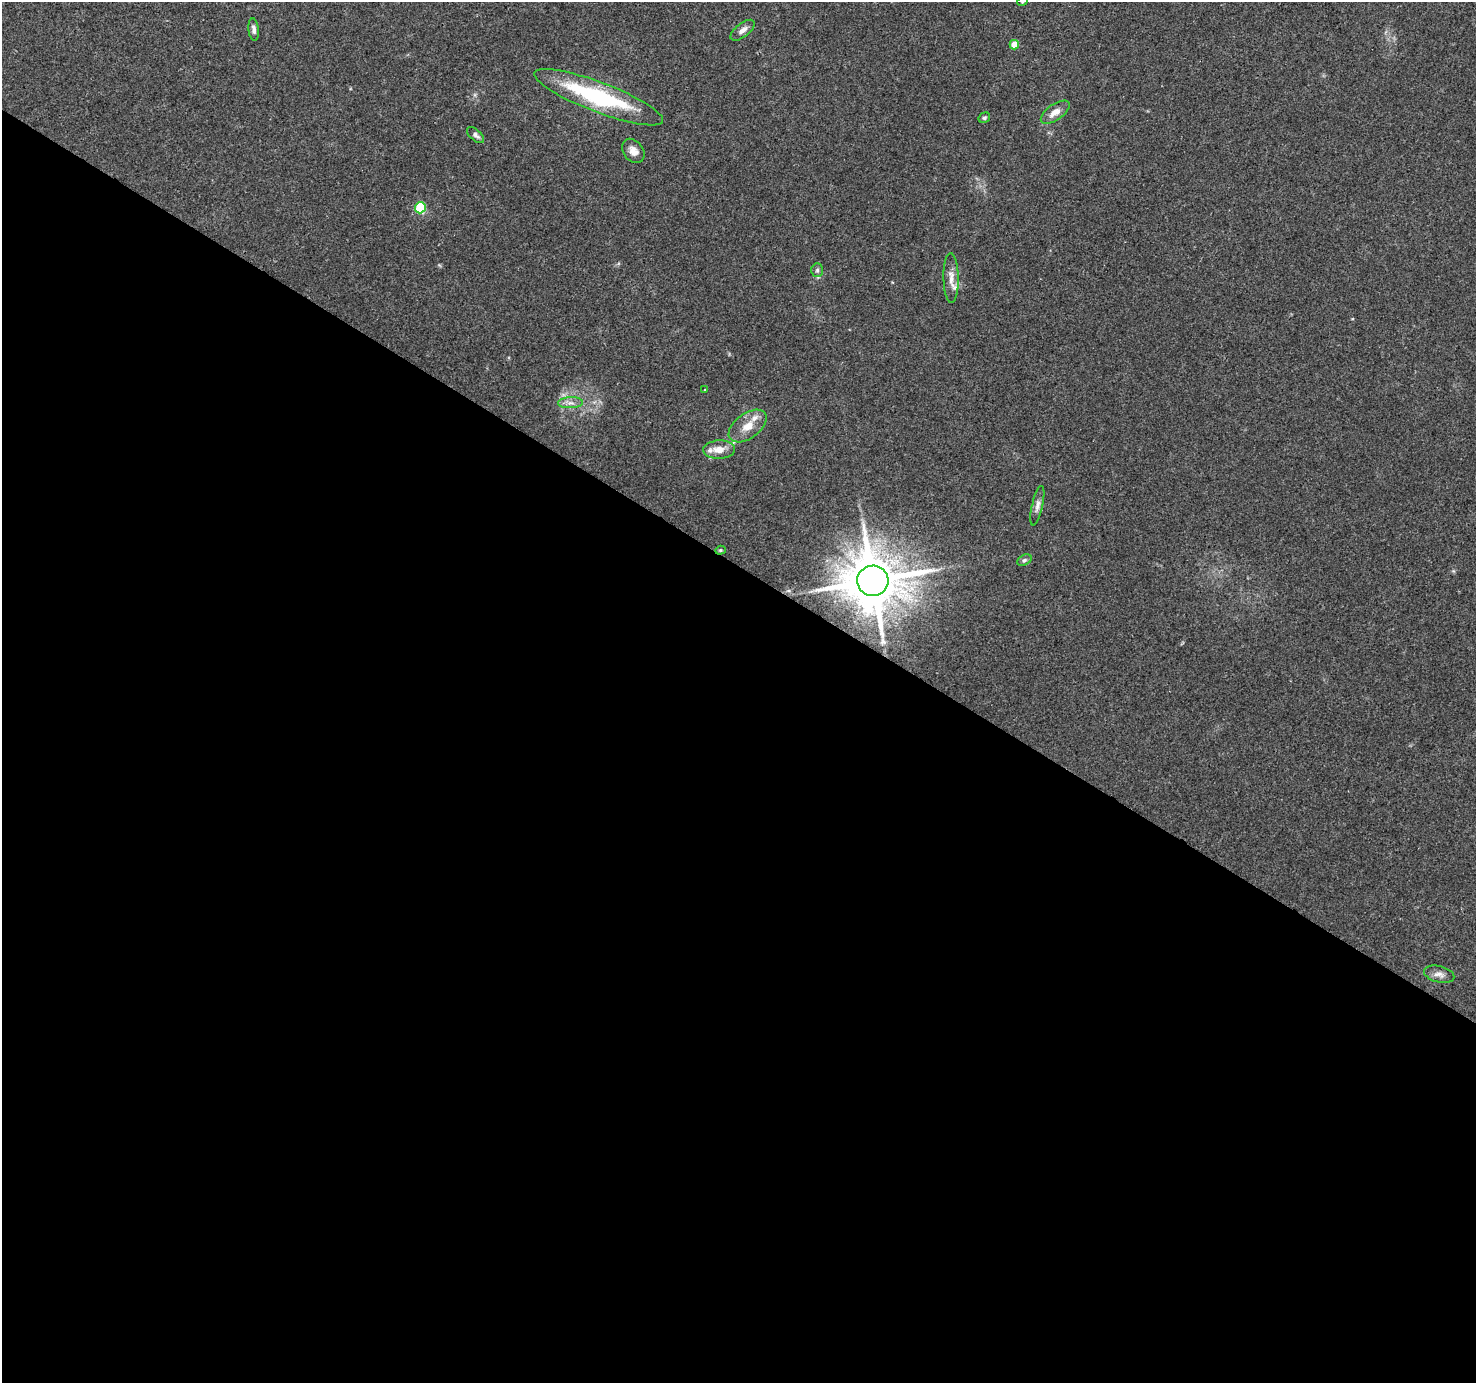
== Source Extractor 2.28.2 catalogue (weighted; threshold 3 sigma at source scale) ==
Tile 14 of 4 x 4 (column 2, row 4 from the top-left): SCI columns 1476-2949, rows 189-1569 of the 5905 x 5969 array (HDU 1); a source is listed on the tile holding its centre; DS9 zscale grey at full resolution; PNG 1478 x 1385 px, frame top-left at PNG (2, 2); each listed source drawn as its Kron ellipse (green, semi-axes under 4 px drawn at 4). Shown black and unused: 59% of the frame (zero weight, under 3 of 4 exposures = <1% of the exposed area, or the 3 px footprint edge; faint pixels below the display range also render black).
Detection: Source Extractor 2.28.2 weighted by HDU 2 'WHT'; one run over the whole footprint, this tile lists its part. Background 0.0311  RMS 0.0027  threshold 0.0121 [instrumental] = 3 sigma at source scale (4.5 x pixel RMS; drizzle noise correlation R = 1.50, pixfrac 1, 0.0396/0.0396 arcsec/px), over >= 5 px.
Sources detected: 24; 3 inside a brighter listed object's ellipse — not listed separately; the other 21 listed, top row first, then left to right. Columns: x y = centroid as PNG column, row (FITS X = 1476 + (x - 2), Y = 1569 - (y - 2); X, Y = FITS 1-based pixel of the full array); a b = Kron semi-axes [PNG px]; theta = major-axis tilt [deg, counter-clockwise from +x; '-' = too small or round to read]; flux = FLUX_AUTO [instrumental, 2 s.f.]
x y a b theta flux
1022 2 5 3 - 0.24
254 30 11 5 -84 0.98
743 30 14 7 38 1.6
1014 45 4 4 - 3.9
599 97 69 15 -21 30
1055 112 17 8 35 2.4
984 118 6 5 - 0.45
475 135 10 5 -42 0.88
633 151 13 9 -54 2
420 208 6 5 - 18
817 270 7 5 88 0.6
951 278 25 7 -89 2.4
705 390 4 3 - 0.2
570 403 12 5 2 1.4
748 426 22 12 36 4.2
719 450 16 9 3 3.4
1037 506 20 5 77 1.4
720 550 5 4 - 0.36
1024 560 8 5 26 0.57
873 581 15 15 - 1900
1439 974 15 8 -15 1.7
Overlapping masked pixels (flux is a lower limit): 2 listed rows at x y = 720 550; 873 581
Isophote crosses this tile's border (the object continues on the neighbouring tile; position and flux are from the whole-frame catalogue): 1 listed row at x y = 1022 2